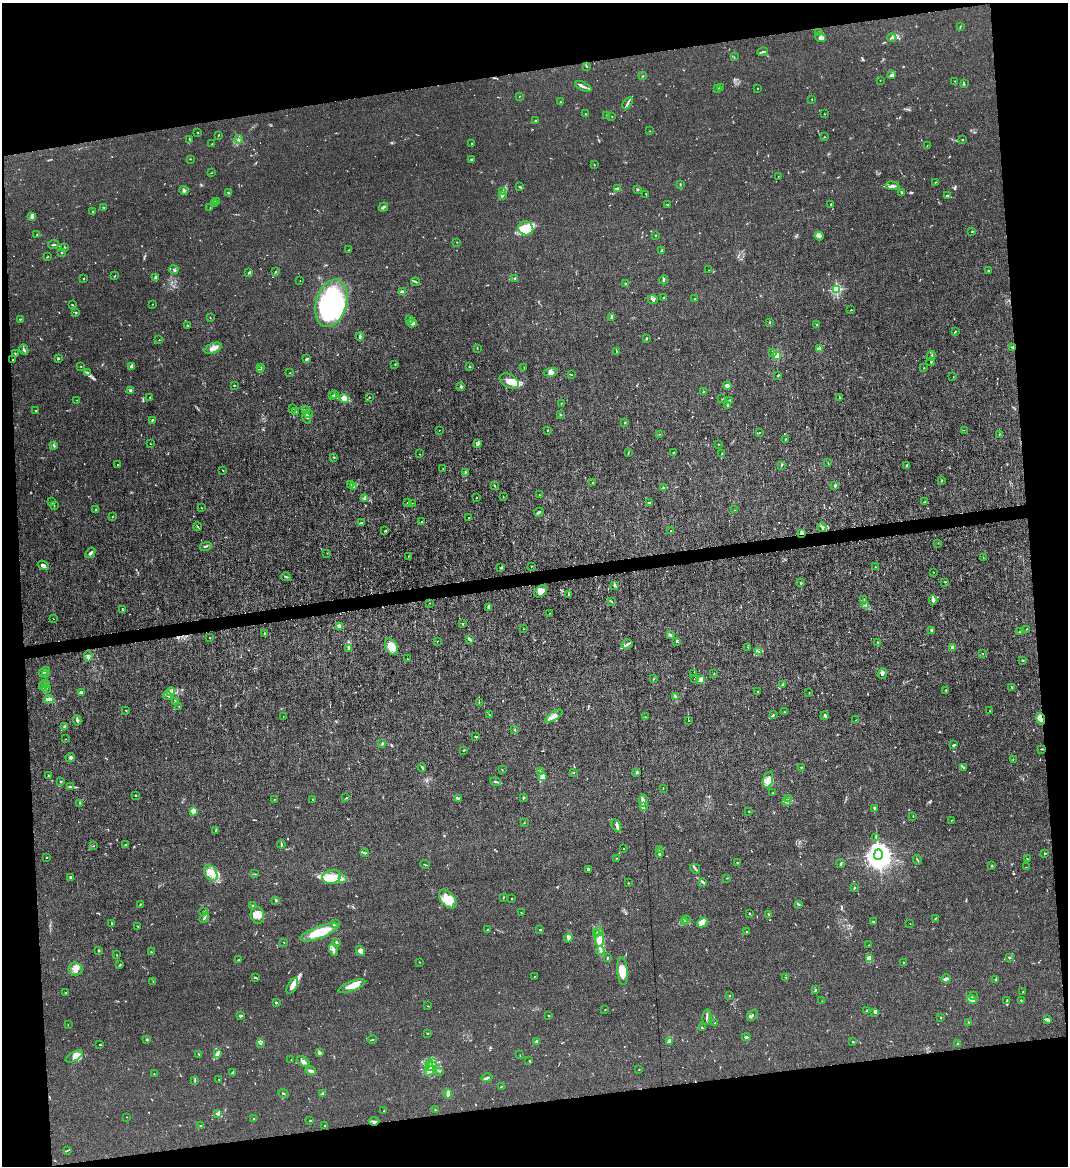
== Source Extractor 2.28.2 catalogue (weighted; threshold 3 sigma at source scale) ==
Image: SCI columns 239-4502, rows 1-4656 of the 4630 x 4656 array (HDU 1 of 3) = the unmasked area's bounding box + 8 px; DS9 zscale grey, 4 x 4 block average (1 PNG px = mean of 4 x 4 image px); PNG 1070 x 1168 px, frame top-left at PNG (2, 3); each listed source drawn as its Kron ellipse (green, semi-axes under 4 px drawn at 4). Shown black and unused: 18% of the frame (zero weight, under 3 of 6 exposures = <1% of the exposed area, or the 3 px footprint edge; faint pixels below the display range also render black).
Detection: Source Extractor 2.28.2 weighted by HDU 2 'WHT'. Background 0.0197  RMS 0.0027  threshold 0.0112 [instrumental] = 3 sigma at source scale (4.09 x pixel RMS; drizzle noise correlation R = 1.36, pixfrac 0.8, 0.05/0.05 arcsec/px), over >= 5 px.
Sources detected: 839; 10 too faint to see at this stretch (4 x 4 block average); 3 inside a brighter object's white glare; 6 cosmic-ray / hot-pixel residue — neither listed nor drawn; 21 coinciding with a brighter row at this scale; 76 inside a brighter listed object's ellipse — not listed separately; of the other 723, all 500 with FLUX_AUTO >= 0.503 (the completeness limit of this list) listed and drawn (223 fainter detections not listed), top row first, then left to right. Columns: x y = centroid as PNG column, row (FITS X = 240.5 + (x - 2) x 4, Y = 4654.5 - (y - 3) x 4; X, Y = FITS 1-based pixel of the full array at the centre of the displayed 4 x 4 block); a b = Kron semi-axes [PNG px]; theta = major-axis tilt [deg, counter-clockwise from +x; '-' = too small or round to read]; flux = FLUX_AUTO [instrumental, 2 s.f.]
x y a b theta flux
961 26 2 2 - 0.54
819 32 2 2 - 0.51
820 38 5 2 - 3
892 38 4 2 - 2.1
763 52 5 2 - 2.9
734 57 2 2 - 0.74
587 66 2 2 - 0.85
891 75 3 2 - 2.5
643 76 2 2 - 0.97
880 80 2 2 - 0.6
955 81 2 2 - 0.82
964 83 3 2 - 1
583 86 9 2 -24 4.1
718 88 2 2 - 1.3
720 88 3 2 - 0.91
758 88 2 2 - 0.58
519 96 2 2 - 0.66
812 99 2 2 - 0.98
560 102 2 2 - 0.51
628 103 7 3 59 3.8
585 114 2 2 - 0.65
824 114 2 2 - 0.51
606 115 3 2 - 1.5
612 117 2 2 - 0.55
536 120 2 2 - 1.2
650 131 2 2 - 0.54
198 133 2 2 - 0.58
219 135 2 2 - 0.57
825 137 2 2 - 0.61
239 139 4 2 - 1.4
962 139 2 2 - 0.71
190 140 3 2 - 0.93
472 143 2 2 - 1.3
212 144 2 2 - 0.69
927 145 2 2 - 0.53
190 159 2 2 - 0.65
472 159 3 2 - 2
594 165 2 2 - 0.81
211 173 2 2 - 0.54
778 176 2 2 - 1.2
935 182 2 2 - 0.96
680 184 3 2 - 0.9
892 186 7 2 -7 3.2
520 187 2 2 - 2.1
617 188 4 2 - 1.8
637 189 3 2 - 0.98
184 190 4 3 - 3.2
502 192 3 2 - 1.3
901 192 3 2 - 1.6
228 193 4 2 - 1.5
646 194 2 2 - 0.97
503 195 3 2 - 1.3
947 196 3 2 - 1.6
216 201 3 2 - 1.5
215 204 2 2 - 0.64
831 204 3 2 - 1.8
668 205 2 2 - 0.53
104 207 3 2 - 1.5
210 207 2 2 - 0.62
383 207 5 2 - 2.3
93 211 3 2 - 1
32 216 4 3 - 4.3
526 228 8 7 - 24
972 231 2 2 - 1
37 235 2 2 - 0.58
655 236 2 2 - 0.94
819 236 4 2 - 2.6
457 242 2 2 - 0.71
53 245 5 2 - 1.6
65 247 3 2 - 1
349 250 2 2 - 0.69
662 251 3 2 - 1.1
61 253 2 2 - 1.1
47 257 3 2 - 0.98
174 270 5 2 - 2.4
708 270 2 2 - 0.56
989 271 3 2 - 1.4
249 272 4 2 - 1.4
275 272 2 2 - 0.69
115 276 3 2 - 0.96
84 278 2 2 - 0.57
155 278 3 2 - 7.2
515 278 2 2 - 1.2
664 280 4 2 - 1.6
300 281 2 2 - 0.58
415 282 4 2 - 1.8
625 283 2 2 - 1.8
837 289 2 2 - 190
402 291 3 2 - 1.5
664 297 2 2 - 1.3
694 299 2 2 - 0.72
653 300 5 3 - 2.6
331 303 24 15 74 250
153 304 2 2 - 0.69
72 305 3 2 - 1.1
851 310 2 2 - 0.82
75 312 2 2 - 1.8
210 317 3 2 - 0.57
611 317 3 2 - 1.6
20 319 2 2 - 1
409 319 3 2 - 1.2
770 322 2 2 - 0.86
412 323 4 4 - 5.1
187 325 2 2 - 0.63
816 325 2 2 - 0.91
955 332 4 2 - 0.83
360 336 4 2 - 3
646 338 2 2 - 1.1
159 340 2 2 - 0.67
1013 347 4 2 - 2.3
213 348 9 5 23 7.7
477 348 3 2 - 0.95
819 349 4 2 - 5.2
24 350 5 2 - 2.8
616 351 2 2 - 0.8
773 352 2 2 - 9
15 353 2 2 - 1.1
777 355 2 2 - 66
931 356 5 2 - 2.8
13 359 2 2 - 1.2
58 359 2 2 - 0.66
306 359 3 3 - 2.4
931 362 4 2 - 1.5
395 364 2 2 - 0.7
81 366 2 2 - 1.4
131 366 3 2 - 3.3
261 367 2 2 - 0.51
470 367 2 2 - 1.7
524 368 2 2 - 0.63
924 368 2 2 - 0.93
260 369 2 2 - 1.1
551 372 7 3 5 4.8
87 373 2 2 - 1.2
290 373 2 2 - 0.53
571 374 2 2 - 1.5
778 376 2 2 - 1.4
953 376 2 2 - 0.63
509 381 10 6 -27 13
235 385 3 2 - 0.89
461 386 2 2 - 2.3
727 386 4 3 - 7.8
130 390 2 2 - 8.5
703 391 2 2 - 0.83
334 394 2 2 - 1
333 395 2 2 - 1.2
150 397 2 2 - 1.3
369 397 2 2 - 1
344 398 5 3 - 18
839 398 3 2 - 1.3
722 399 2 2 - 0.76
76 400 2 2 - 0.65
729 401 4 2 - 2.5
561 403 2 2 - 0.65
728 406 3 2 - 1.4
293 408 2 2 - 1.1
35 410 2 2 - 0.57
306 410 3 2 - 1.1
296 411 3 2 - 1.2
308 414 2 2 - 0.98
560 415 2 2 - 1.1
307 417 6 2 -74 3.6
152 420 3 2 - 1.5
625 423 2 2 - 1.3
439 430 2 2 - 0.6
547 430 2 2 - 1.1
964 430 2 2 - 0.66
759 432 2 2 - 0.59
660 434 2 2 - 0.57
999 434 2 2 - 1.1
785 439 2 2 - 1.4
150 444 2 2 - 0.65
477 444 3 2 - 1.4
718 444 2 2 - 0.91
54 445 3 2 - 1.3
674 452 2 2 - 4.4
628 453 2 2 - 0.79
419 454 2 2 - 0.52
722 454 2 2 - 0.79
334 457 2 2 - 0.59
828 463 2 2 - 0.66
117 465 2 2 - 2.7
906 465 3 2 - 1.2
781 466 3 2 - 0.68
443 469 2 2 - 1.3
223 470 2 2 - 0.52
465 473 3 2 - 1
942 480 2 2 - 0.7
593 483 3 2 - 1.5
351 484 3 2 - 1.5
835 485 2 2 - 16
353 486 3 2 - 1.7
495 486 3 2 - 0.98
663 488 2 2 - 1.4
539 495 2 2 - 0.75
503 497 2 2 - 0.55
365 498 2 2 - 3.3
476 498 2 2 - 2.2
52 502 3 2 - 0.85
408 502 2 2 - 0.55
649 502 2 2 - 2.3
924 502 3 2 - 2.2
412 503 2 2 - 0.58
54 505 2 2 - 0.55
201 508 2 2 - 1.3
96 510 2 2 - 6.1
734 510 2 2 - 0.59
539 512 5 2 - 2.7
112 517 2 2 - 0.57
469 517 2 2 - 0.55
422 521 2 2 - 2.5
361 523 4 3 - 2.2
198 527 4 2 - 1.3
822 527 4 2 - 4.3
385 531 2 2 - 0.77
671 531 2 2 - 0.65
801 533 4 2 - 3.5
938 543 2 2 - 0.59
206 546 6 2 16 2.2
90 553 6 3 50 3.5
327 553 2 2 - 0.67
408 556 2 2 - 0.54
983 558 2 2 - 0.6
43 565 5 4 - 4.1
531 566 2 2 - 0.56
501 567 2 2 - 0.72
875 567 2 2 - 0.59
933 572 2 2 - 0.57
286 577 5 2 - 1.6
945 582 2 2 - 0.72
800 583 3 2 - 1.1
614 586 2 2 - 0.57
540 591 7 5 42 13
568 595 3 2 - 1.7
864 599 2 2 - 0.74
933 600 4 2 - 5.4
612 602 3 2 - 0.98
430 603 2 2 - 0.76
866 605 3 2 - 0.9
489 607 4 3 - 2.9
122 609 3 2 - 1.7
550 613 3 2 - 0.57
53 619 2 2 - 0.94
462 624 2 2 - 1.5
340 626 2 2 - 38
523 629 2 2 - 0.75
1026 629 2 2 - 0.64
931 630 4 2 - 3
1019 632 2 2 - 0.59
264 633 2 2 - 0.9
670 635 3 2 - 3
210 638 2 2 - 0.98
470 639 3 2 - 1.1
677 641 3 2 - 1.9
437 642 3 2 - 0.62
877 642 2 2 - 1.5
627 644 6 2 33 3.5
391 647 9 6 -60 25
748 647 2 2 - 0.6
349 648 4 2 - 2
953 648 2 2 - 34
758 651 2 2 - 0.61
982 653 2 2 - 0.53
88 656 5 4 - 3.8
407 659 2 2 - 0.54
1022 660 2 2 - 1.2
44 672 6 2 32 3
714 673 2 2 - 0.68
694 674 2 2 - 0.55
882 674 5 3 - 3.8
46 675 2 2 - 0.76
654 679 3 2 - 0.96
694 679 2 2 - 0.75
701 680 4 4 - 14
46 683 2 2 - 0.66
782 684 3 2 - 1.2
43 686 4 2 - 2.3
1012 688 2 2 - 0.72
46 689 2 2 - 0.89
946 690 2 2 - 0.96
758 691 2 2 - 0.74
170 692 4 2 - 2.4
81 693 2 2 - 19
809 693 2 2 - 0.87
167 696 4 2 - 1.8
675 696 3 2 - 2.3
49 699 4 2 - 2.9
175 702 2 2 - 0.63
479 702 3 2 - 1.1
179 706 2 2 - 0.92
125 710 2 2 - 0.52
990 711 2 2 - 0.58
784 712 2 2 - 0.54
489 714 2 2 - 0.71
773 715 3 2 - 1.5
554 716 10 3 32 8.2
825 716 4 2 - 2.5
283 717 2 2 - 0.55
645 717 2 2 - 0.56
1041 719 6 3 -73 10
77 720 5 3 - 2.7
856 720 2 2 - 0.68
688 721 2 2 - 0.74
64 726 3 2 - 1.3
514 729 2 2 - 0.67
475 737 3 2 - 1.5
66 739 2 2 - 0.55
382 744 2 2 - 1.1
954 745 4 2 - 2.2
1042 749 2 2 - 1.5
464 750 2 2 - 1.6
70 757 5 3 - 3.7
1013 759 2 2 - 0.73
801 767 2 2 - 1.1
963 767 3 2 - 2.1
422 768 4 2 - 1.7
502 770 2 2 - 0.61
540 771 2 2 - 0.9
573 772 2 2 - 1.4
636 773 3 2 - 1.1
48 775 3 2 - 1.4
542 776 4 3 - 11
768 779 8 4 72 9.4
61 781 2 2 - 1.6
495 782 5 2 - 2.6
71 787 3 2 - 1.4
663 788 2 2 - 0.72
773 793 2 2 - 0.81
135 795 2 2 - 1.7
346 798 3 2 - 1.1
459 798 3 2 - 1.4
523 798 3 2 - 1.5
274 799 2 2 - 0.82
789 799 3 2 - 0.82
313 800 2 2 - 0.64
643 801 6 3 83 4.1
787 801 2 2 - 0.64
80 803 2 2 - 0.93
644 807 4 2 - 1.5
874 808 2 2 - 9.1
193 811 2 2 - 43
749 812 2 2 - 0.71
913 816 2 2 - 0.66
951 820 2 2 - 0.91
524 823 2 2 - 0.7
616 825 6 2 -61 3.5
215 830 3 2 - 1.2
876 837 3 2 - 1.6
281 844 4 2 - 2
126 845 3 2 - 1.7
94 846 2 2 - 0.59
624 849 2 2 - 0.69
659 850 3 2 - 1.7
365 853 4 2 - 2.2
659 854 2 2 - 8.1
1044 854 2 2 - 0.96
878 855 5 4 - 2600
46 857 2 2 - 1.2
617 858 2 2 - 0.69
1027 859 2 2 - 1.3
917 860 5 2 - 1.3
737 862 3 2 - 0.96
841 864 4 2 - 2.4
425 865 4 2 - 1.2
992 866 2 2 - 1
1026 867 2 2 - 0.56
588 869 3 3 - 2.3
695 869 6 2 -46 2.6
211 873 8 6 -57 12
255 874 2 2 - 0.62
71 877 3 2 - 2.3
332 877 9 7 14 17
727 878 2 2 - 0.61
342 879 2 2 - 1.2
703 882 4 2 - 2.2
628 883 2 2 - 1.3
854 888 3 2 - 1
503 897 2 2 - 1.1
512 898 2 2 - 1.8
448 899 11 6 -49 16
276 900 3 2 - 1.5
140 904 2 2 - 1.2
799 905 3 2 - 1.5
253 906 2 2 - 0.92
204 912 2 2 - 0.56
521 912 2 2 - 0.56
749 913 2 2 - 1.1
257 915 8 6 -80 12
769 915 4 2 - 2.3
204 918 5 2 - 2.6
936 918 2 2 - 1.1
687 920 2 2 - 0.55
873 921 2 2 - 0.85
685 922 2 2 - 1.1
336 923 2 2 - 0.98
702 923 6 4 30 8.1
112 924 3 2 - 1.1
910 924 2 2 - 0.63
138 926 3 2 - 0.91
487 930 2 2 - 1.2
540 930 3 2 - 1
319 932 20 6 20 45
599 932 4 2 - 2.7
747 932 3 2 - 1.2
597 934 3 2 - 2
568 938 5 3 - 5.8
600 940 7 4 90 13
284 942 2 2 - 0.67
336 942 3 2 - 1.7
869 945 2 2 - 0.67
333 949 6 3 -71 5.2
99 950 2 2 - 1.1
600 950 4 2 - 2.5
361 951 5 3 - 11
151 952 2 2 - 1.1
117 955 2 2 - 0.68
608 958 2 2 - 1.2
869 958 3 3 - 13
1009 958 2 2 - 1
239 960 3 2 - 1.8
420 962 2 2 - 0.76
903 962 2 2 - 0.76
120 964 3 2 - 1
75 969 7 6 - 11
623 971 14 5 -85 19
535 976 2 2 - 0.53
256 978 3 2 - 1.3
786 978 3 2 - 1.4
946 979 5 2 - 6.9
996 980 3 2 - 1.6
153 982 3 2 - 0.82
292 986 9 4 60 9.8
352 986 14 4 22 19
816 989 2 2 - 0.88
1023 991 2 2 - 0.66
66 993 2 2 - 1.4
729 996 2 2 - 1.4
973 996 2 2 - 0.55
972 999 5 3 - 13
822 1001 2 2 - 0.5
1007 1001 3 2 - 1.6
1021 1001 2 2 - 0.81
276 1003 2 2 - 2.7
428 1006 2 2 - 0.75
605 1009 2 2 - 0.84
866 1010 3 2 - 0.8
875 1012 4 3 - 2.8
752 1015 6 2 46 2.5
241 1016 3 2 - 1.6
549 1016 2 2 - 1.4
707 1017 8 2 80 3.6
941 1018 2 2 - 0.78
1047 1019 4 3 - 2.5
968 1022 2 2 - 0.54
715 1023 2 2 - 0.92
68 1025 2 2 - 0.54
702 1028 2 2 - 0.75
427 1033 2 2 - 1
746 1037 4 2 - 2
147 1040 2 2 - 2
372 1040 5 2 - 1.2
537 1041 3 2 - 1.3
669 1042 4 2 - 1.5
852 1042 2 2 - 0.93
957 1043 2 2 - 0.6
260 1044 3 2 - 0.86
100 1045 3 2 - 0.79
217 1053 3 3 - 5.2
320 1053 4 3 - 2.7
199 1054 3 2 - 0.96
520 1055 2 2 - 0.71
74 1057 10 4 31 16
291 1060 3 2 - 0.53
529 1061 2 2 - 0.93
303 1062 7 2 -39 5.6
429 1063 3 2 - 1.1
433 1063 4 2 - 1.5
431 1066 6 3 26 5.7
639 1070 2 2 - 0.84
311 1071 5 2 - 5.2
430 1071 5 3 - 4.2
439 1071 2 2 - 0.62
233 1072 4 3 - 2.2
154 1074 2 2 - 0.52
487 1078 5 3 - 3
219 1079 3 2 - 0.79
195 1080 4 2 - 1.5
501 1086 2 2 - 0.67
283 1093 5 2 - 1.5
323 1094 4 2 - 3.6
448 1094 4 3 - 4.7
435 1110 2 2 - 0.97
384 1111 2 2 - 0.8
217 1113 4 3 - 3.6
127 1117 2 2 - 0.64
253 1118 2 2 - 1.8
310 1120 2 2 - 1.1
374 1121 5 3 - 3
200 1125 2 2 - 0.72
325 1126 2 2 - 0.55
67 1150 3 2 - 1.2
Overlapping masked pixels (flux is a lower limit): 4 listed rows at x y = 1013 347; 801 533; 1041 719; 374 1121
Diffuse or blended objects may show on this block-average render without a row.